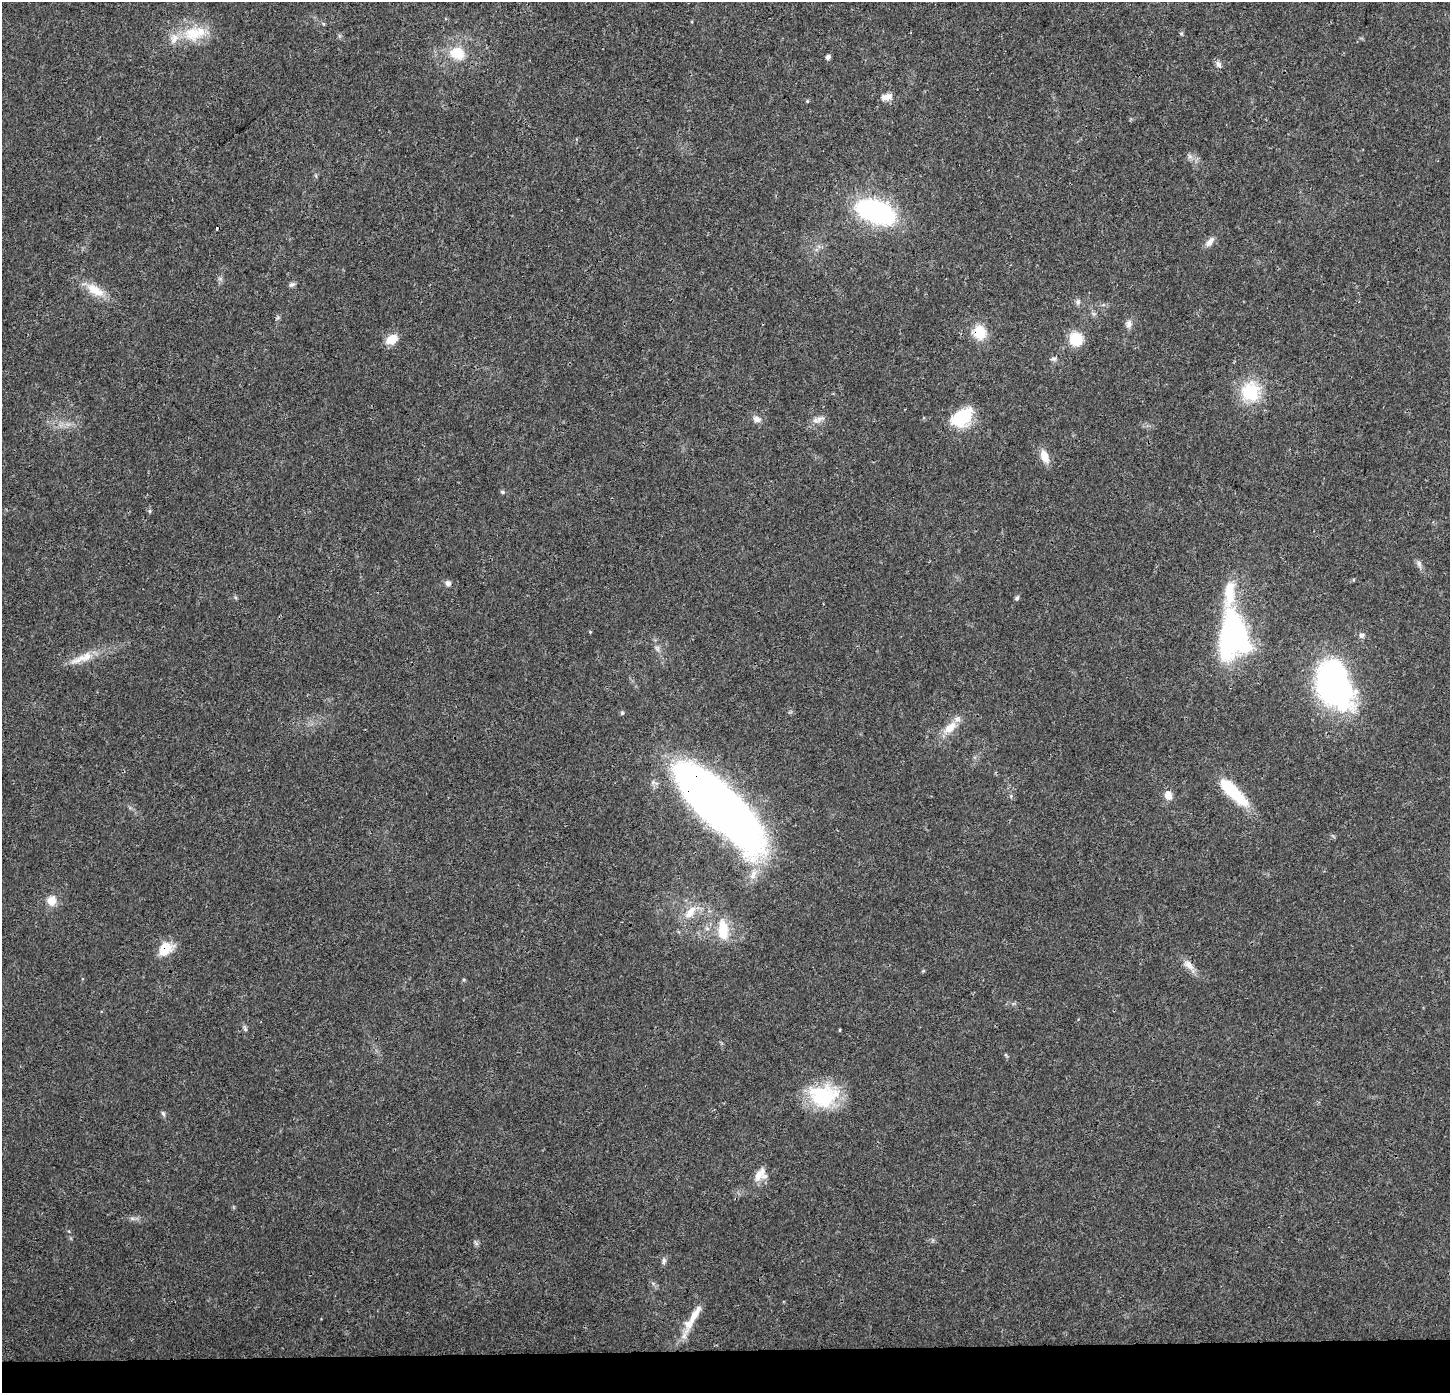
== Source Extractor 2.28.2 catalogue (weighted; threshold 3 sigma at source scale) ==
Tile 8 of 3 x 3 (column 2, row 3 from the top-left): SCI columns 1458-2905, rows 214-1604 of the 4354 x 4601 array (HDU 1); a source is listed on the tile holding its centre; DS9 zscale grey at full resolution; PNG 1452 x 1395 px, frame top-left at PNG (2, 2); no overlay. Shown black and unused: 3% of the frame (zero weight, under 3 of 4 exposures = <1% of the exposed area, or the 3 px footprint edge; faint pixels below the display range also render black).
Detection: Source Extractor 2.28.2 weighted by HDU 2 'WHT'; one run over the whole footprint, this tile lists its part. Background 0.0264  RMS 0.0031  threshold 0.014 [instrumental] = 3 sigma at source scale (4.5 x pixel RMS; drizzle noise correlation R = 1.50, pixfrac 1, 0.0396/0.0396 arcsec/px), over >= 5 px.
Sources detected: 59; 1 cosmic-ray / hot-pixel residue — not listed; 5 inside a brighter listed object's ellipse — not listed separately; the other 53 listed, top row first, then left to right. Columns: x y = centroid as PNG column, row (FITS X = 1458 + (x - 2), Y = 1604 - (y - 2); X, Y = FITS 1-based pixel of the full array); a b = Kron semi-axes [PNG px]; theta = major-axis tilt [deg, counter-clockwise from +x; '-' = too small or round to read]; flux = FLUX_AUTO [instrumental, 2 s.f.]
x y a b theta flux
1181 33 6 4 -1 0.4
193 34 26 22 -18 10
457 53 11 10 - 9.8
828 57 5 4 - 1.2
1218 64 9 7 -66 1.1
886 97 13 8 19 2.6
807 101 4 4 - 0.34
1190 156 8 5 -45 0.88
876 212 27 14 -21 74
1210 242 15 7 53 1.8
292 284 8 6 29 0.8
95 290 29 12 -32 6.1
1078 302 8 6 79 0.89
1129 324 11 7 86 1.6
980 332 16 14 -68 7.8
392 339 13 9 34 4.7
1075 339 10 10 - 13
1054 359 8 6 -13 0.77
1250 392 22 21 - 15
962 418 27 17 37 14
757 419 10 8 -17 1.6
820 419 15 7 25 1.9
1045 456 16 9 -66 3.6
502 492 6 5 - 0.48
150 511 6 4 -90 0.43
1419 564 10 6 -75 1.1
448 583 8 7 - 1
1017 598 7 5 63 0.64
590 632 4 4 - 0.26
1233 635 44 26 86 73
1361 635 7 7 - 0.99
657 648 9 6 -71 1.1
86 657 23 12 20 5.3
1335 684 45 29 -67 100
950 728 22 11 39 4.9
1232 791 38 11 -45 18
1168 795 10 9 - 2.6
719 806 101 32 -45 280
753 875 15 8 79 2.8
51 901 10 9 - 4.1
690 912 22 11 50 5
723 930 32 15 -86 8.9
165 949 18 14 58 5.9
1189 965 18 9 -42 2.6
245 1028 9 4 -66 0.66
840 1030 4 3 - 0.31
823 1096 38 27 -2 20
163 1113 7 5 -63 0.63
759 1174 21 9 58 3.1
132 1218 7 4 -19 0.7
476 1243 9 4 -55 0.62
664 1261 11 5 85 0.87
695 1314 44 9 62 5.7
Overlapping masked pixels (flux is a lower limit): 3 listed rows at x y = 980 332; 719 806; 165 949